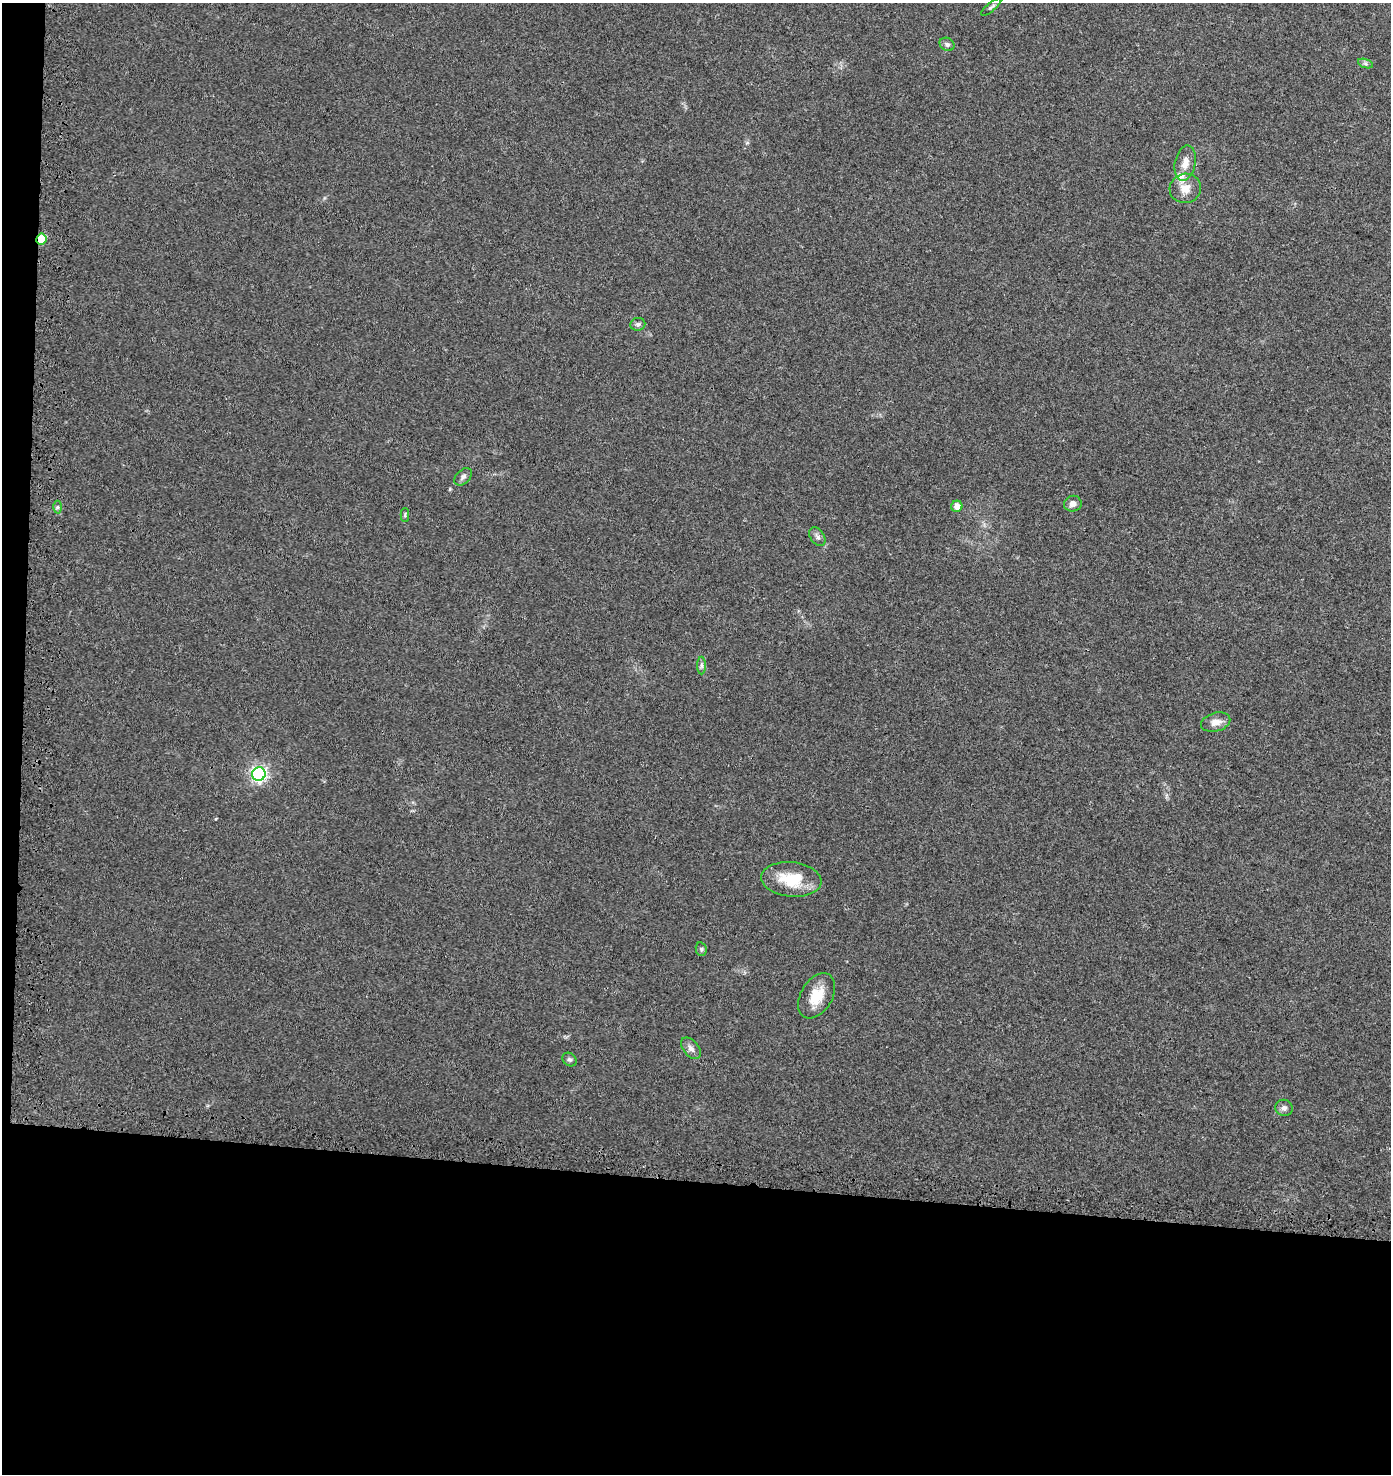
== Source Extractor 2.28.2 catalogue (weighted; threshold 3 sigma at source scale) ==
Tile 7 of 3 x 3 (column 1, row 3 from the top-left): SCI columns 327-1715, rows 110-1581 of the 4870 x 4628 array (HDU 1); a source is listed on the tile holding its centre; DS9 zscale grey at full resolution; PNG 1393 x 1476 px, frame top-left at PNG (2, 3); each listed source drawn as its Kron ellipse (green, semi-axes under 4 px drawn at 4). Shown black and unused: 21% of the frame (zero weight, under 3 of 4 exposures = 9% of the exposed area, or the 3 px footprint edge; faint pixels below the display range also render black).
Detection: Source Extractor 2.28.2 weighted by HDU 2 'WHT'; one run over the whole footprint, this tile lists its part. Background 0.0306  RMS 0.0039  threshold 0.0177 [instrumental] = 3 sigma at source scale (4.5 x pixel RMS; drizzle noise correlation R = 1.50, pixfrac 1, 0.0396/0.0396 arcsec/px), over >= 5 px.
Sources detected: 23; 1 inside a brighter listed object's ellipse — not listed separately; the other 22 listed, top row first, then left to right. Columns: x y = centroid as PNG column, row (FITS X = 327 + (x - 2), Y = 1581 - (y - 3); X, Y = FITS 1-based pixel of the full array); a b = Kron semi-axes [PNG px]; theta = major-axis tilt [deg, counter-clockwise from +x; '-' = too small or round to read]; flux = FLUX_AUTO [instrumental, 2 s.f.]
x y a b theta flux
991 7 12 4 39 0.95
947 44 8 6 -27 0.98
1366 64 8 3 -19 0.76
1185 163 18 10 78 3.9
1185 188 16 14 14 4.8
41 239 5 5 - 16
638 324 7 6 - 1
463 477 10 6 43 1.3
1073 504 9 8 - 1.9
957 506 6 5 - 3.2
57 507 6 4 89 0.64
405 515 7 4 89 0.59
817 537 10 7 -56 1.4
701 665 9 4 -90 0.97
1216 722 15 9 15 3.4
259 774 7 6 - 110
791 879 30 17 -6 14
701 949 7 5 -78 0.75
817 996 24 15 59 8.9
691 1048 12 7 -50 1.8
570 1060 8 6 -41 0.88
1284 1108 9 8 - 1.4
Overlapping masked pixels (flux is a lower limit): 1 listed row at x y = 41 239